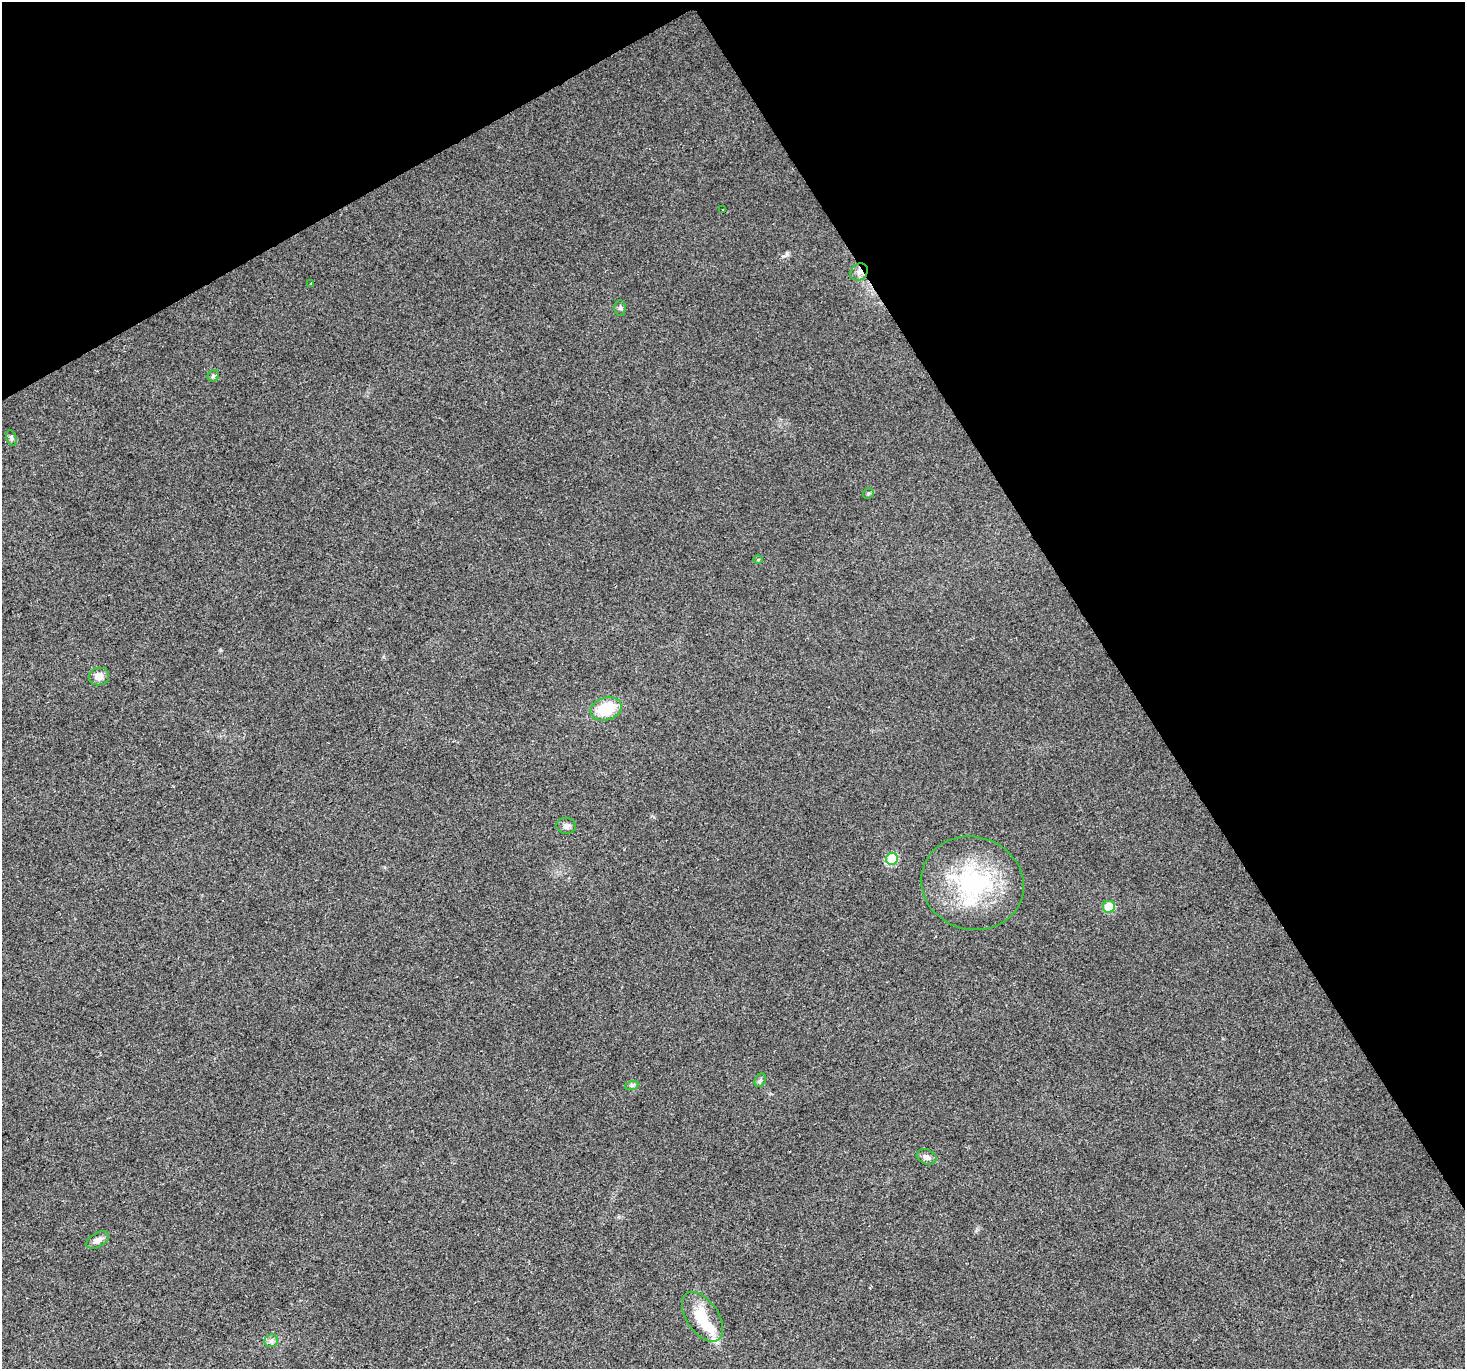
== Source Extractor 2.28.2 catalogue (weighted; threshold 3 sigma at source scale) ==
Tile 3 of 4 x 4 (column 3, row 1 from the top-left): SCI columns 2929-4391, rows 4277-5643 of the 5854 x 5756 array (HDU 1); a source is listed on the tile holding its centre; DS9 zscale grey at full resolution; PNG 1467 x 1371 px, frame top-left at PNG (2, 2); each listed source drawn as its Kron ellipse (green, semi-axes under 4 px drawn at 4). Shown black and unused: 30% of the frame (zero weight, under 2 of 3 exposures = <1% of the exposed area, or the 3 px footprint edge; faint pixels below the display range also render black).
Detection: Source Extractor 2.28.2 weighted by HDU 2 'WHT'; one run over the whole footprint, this tile lists its part. Background 0.0237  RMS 0.0063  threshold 0.0281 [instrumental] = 3 sigma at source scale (4.5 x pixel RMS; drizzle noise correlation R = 1.50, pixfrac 1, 0.0396/0.0396 arcsec/px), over >= 5 px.
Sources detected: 21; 1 inside a brighter object's white glare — neither listed nor drawn; the other 20 listed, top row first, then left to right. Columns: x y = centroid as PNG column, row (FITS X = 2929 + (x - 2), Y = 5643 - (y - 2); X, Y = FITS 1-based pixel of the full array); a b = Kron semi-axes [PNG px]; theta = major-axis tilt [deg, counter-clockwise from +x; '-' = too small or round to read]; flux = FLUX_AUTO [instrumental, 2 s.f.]
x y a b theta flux
723 210 3 2 - 0.5
859 272 9 8 - 2.9
311 283 3 3 - 0.5
620 308 7 5 89 1.5
213 376 6 5 - 1.5
11 438 8 5 -71 1.3
868 493 5 5 - 1
758 560 5 3 - 0.6
99 677 10 8 15 4.4
606 709 16 11 20 23
566 826 10 8 -4 2.4
892 859 6 6 - 36
972 883 52 46 -18 83
1109 907 6 6 - 16
760 1080 7 5 60 1.3
632 1085 7 4 19 1.1
927 1157 10 7 -23 3
98 1240 12 7 29 3.4
702 1317 28 16 -56 19
271 1341 7 6 - 2
Overlapping masked pixels (flux is a lower limit): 1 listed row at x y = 859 272
Unlisted compact peaks at least as high as the median listed source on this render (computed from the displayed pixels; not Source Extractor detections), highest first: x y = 787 254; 220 650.